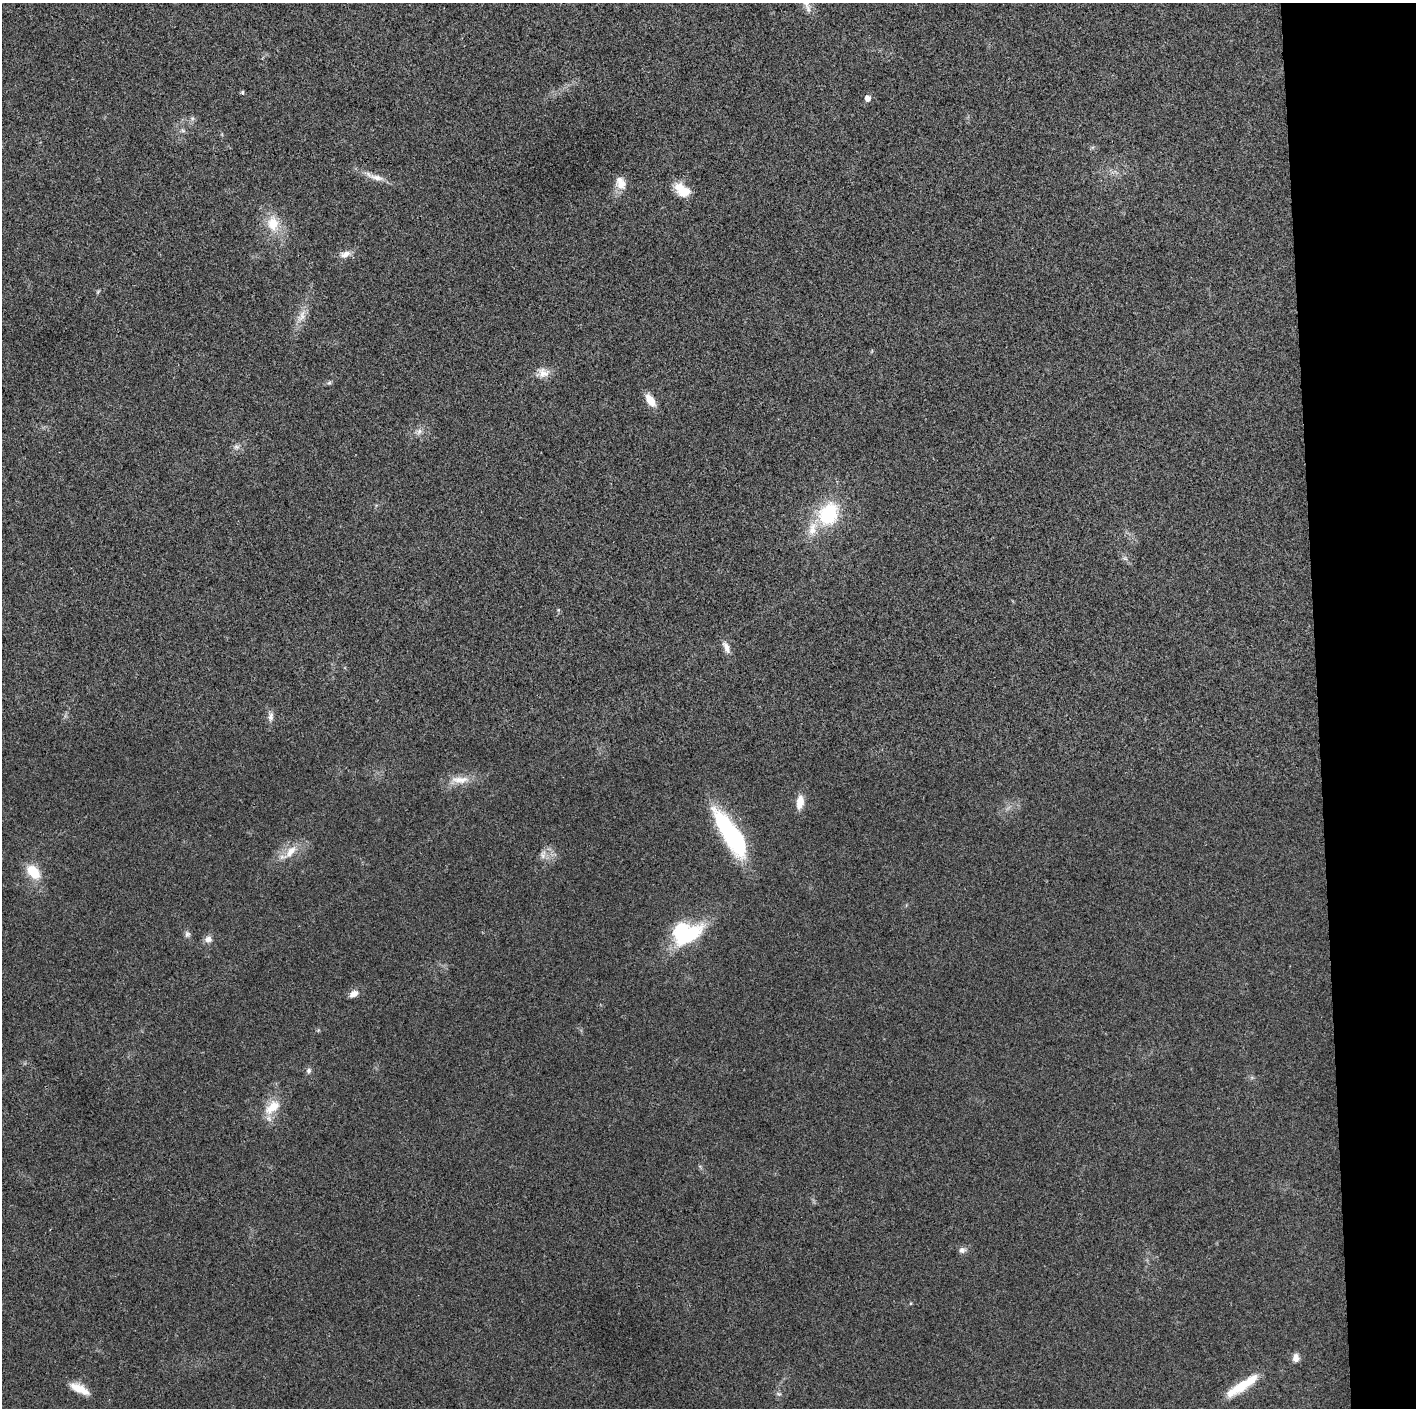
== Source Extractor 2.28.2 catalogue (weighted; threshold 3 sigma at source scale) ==
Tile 6 of 3 x 3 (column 3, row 2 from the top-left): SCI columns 2829-4242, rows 1411-2816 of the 4242 x 4224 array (HDU 1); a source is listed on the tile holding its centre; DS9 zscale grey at full resolution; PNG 1418 x 1410 px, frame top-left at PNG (2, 3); no overlay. Shown black and unused: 7% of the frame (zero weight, under 3 of 4 exposures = <1% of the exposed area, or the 3 px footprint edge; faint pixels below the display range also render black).
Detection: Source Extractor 2.28.2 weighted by HDU 2 'WHT'; one run over the whole footprint, this tile lists its part. Background 0.0211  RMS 0.0056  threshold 0.0251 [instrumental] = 3 sigma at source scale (4.5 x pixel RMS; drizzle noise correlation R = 1.50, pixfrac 1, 0.05/0.05 arcsec/px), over >= 5 px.
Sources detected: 39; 1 inside a brighter object's white glare — not listed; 2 inside a brighter listed object's ellipse — not listed separately; the other 36 listed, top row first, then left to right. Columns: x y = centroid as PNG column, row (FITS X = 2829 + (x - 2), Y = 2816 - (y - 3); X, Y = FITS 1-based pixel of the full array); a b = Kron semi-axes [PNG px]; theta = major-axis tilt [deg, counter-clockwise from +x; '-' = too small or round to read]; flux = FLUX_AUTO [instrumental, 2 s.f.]
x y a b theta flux
242 92 5 4 - 0.79
867 98 5 5 - 3.7
192 118 6 5 - 1.1
183 131 7 4 -19 1
376 177 25 7 -13 5.4
621 183 17 12 -67 6.2
680 187 17 13 -14 7.5
273 223 24 17 -83 14
345 254 15 8 20 3.9
301 316 20 9 64 6
543 373 16 13 -12 5.4
329 383 6 5 - 0.99
650 400 15 8 -57 7.4
419 431 10 6 63 2.2
236 447 9 6 13 1.8
828 514 23 18 63 37
1125 558 6 6 - 1.3
726 647 18 7 -69 3.8
271 717 13 7 85 2.7
460 780 29 10 1 8.3
800 802 14 7 81 7.5
732 836 51 15 -57 81
291 851 22 10 50 8
543 855 13 6 82 2.9
33 871 17 10 -51 15
187 934 9 7 -80 1.7
688 935 43 17 30 35
208 939 9 9 - 3.1
353 994 11 7 32 3.6
308 1071 8 6 61 1.6
272 1107 24 13 42 11
962 1250 9 8 - 2.3
1296 1358 10 8 87 3.3
1242 1386 45 10 33 18
79 1389 24 8 -26 9.3
778 1394 8 5 -19 1.2